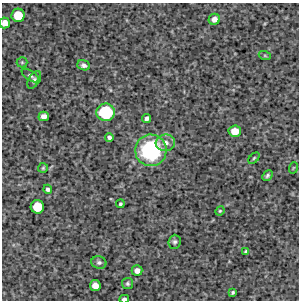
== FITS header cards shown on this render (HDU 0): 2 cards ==
NAXIS1  =                  297 /Length X axis
NAXIS2  =                  298 /Length Y axis

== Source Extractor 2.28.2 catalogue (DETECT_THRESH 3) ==
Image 297 x 298 px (HDU 0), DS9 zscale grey, 1 PNG px = 1 image px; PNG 301 x 302 px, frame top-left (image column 1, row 298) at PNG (2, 3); each listed source drawn as its Kron ellipse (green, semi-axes under 4 px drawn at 4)
Background 4590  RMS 200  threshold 611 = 3 sigma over >= 5 px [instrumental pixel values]
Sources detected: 31; all 31 listed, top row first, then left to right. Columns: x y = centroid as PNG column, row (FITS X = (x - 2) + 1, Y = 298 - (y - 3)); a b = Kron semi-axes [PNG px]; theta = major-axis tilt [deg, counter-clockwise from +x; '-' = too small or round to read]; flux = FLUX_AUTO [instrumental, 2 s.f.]
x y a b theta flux
18 15 6 6 - 2.9e+05
214 19 6 5 - 7.4e+04
5 23 5 5 - 9.5e+04
265 56 6 4 -19 1.6e+04
22 62 5 5 - 1.7e+04
84 65 6 5 - 4.5e+04
30 75 10 4 -35 3.1e+04
34 80 10 5 60 3.8e+04
106 112 9 9 - 7.8e+05
44 116 5 4 - 7.0e+04
147 118 5 4 - 4.4e+04
235 131 6 6 - 1.7e+05
109 138 4 4 - 3.6e+04
165 143 10 8 6 9.8e+04
151 150 16 15 - 1.4e+06
254 158 6 4 46 1.9e+04
43 168 5 5 - 1.8e+04
293 168 6 3 71 1.3e+04
267 175 6 4 47 2.7e+04
48 189 4 4 - 3.1e+04
120 204 4 4 - 2.2e+04
37 207 7 6 - 3.3e+05
220 211 5 4 - 1.5e+04
175 242 7 6 - 3.3e+04
246 251 4 3 - 1.9e+04
99 262 7 6 - 3.4e+04
137 271 5 5 - 6.7e+04
127 284 5 5 - 2.5e+04
95 286 5 5 - 1.1e+05
233 292 4 3 - 2.0e+04
124 299 5 3 - 4.6e+04
At the frame edge (FLAGS 8, measured only in part): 2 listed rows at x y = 5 23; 124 299